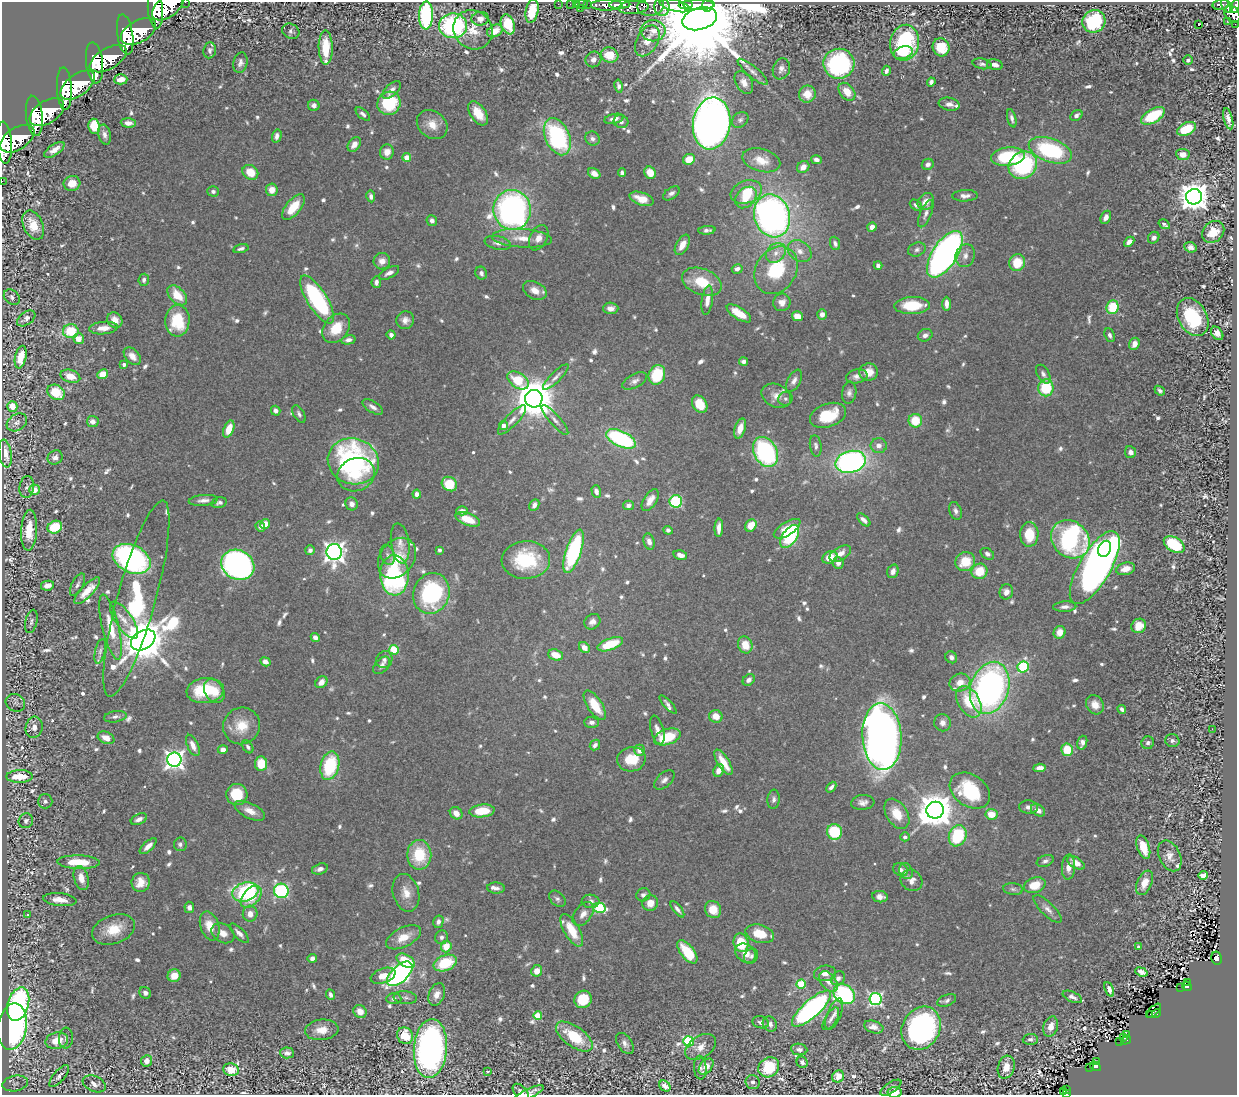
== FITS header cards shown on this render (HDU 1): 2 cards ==
NAXIS1  =                 1235
NAXIS2  =                 1093

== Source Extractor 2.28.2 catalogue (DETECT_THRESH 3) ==
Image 1235 x 1093 px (HDU 1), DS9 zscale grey, 1 PNG px = 1 image px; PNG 1239 x 1097 px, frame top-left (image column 1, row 1093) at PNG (2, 2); each listed source drawn as its Kron ellipse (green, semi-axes under 4 px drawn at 4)
Background 0.992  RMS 0.02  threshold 0.0611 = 3 sigma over >= 5 px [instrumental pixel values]
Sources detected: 860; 1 with non-positive FLUX_AUTO (blend fragments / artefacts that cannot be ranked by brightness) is neither listed nor drawn; of the other 859, the 500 brightest by FLUX_AUTO listed and drawn (359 fainter detections omitted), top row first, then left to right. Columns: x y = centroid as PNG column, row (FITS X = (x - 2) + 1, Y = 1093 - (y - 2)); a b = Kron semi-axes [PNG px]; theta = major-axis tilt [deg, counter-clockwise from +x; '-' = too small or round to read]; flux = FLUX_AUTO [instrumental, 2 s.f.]
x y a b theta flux
185 2 2 2 - 24
558 4 2 2 - 18
570 4 2 2 - 16
576 4 2 2 - 20
582 4 6 3 9 43
587 4 3 2 - 44
688 4 5 3 - 1400
607 5 16 5 0 2300
620 5 10 3 2 2200
675 5 15 6 -13 5300
697 5 18 5 2 4700
708 5 7 5 77 1000
1221 5 8 5 12 320
168 6 19 10 39 7900
651 6 13 9 9 1200
1227 6 8 4 -58 420
1235 6 7 4 65 550
634 7 15 6 4 1300
662 7 9 7 -83 2100
581 8 3 2 - 66
155 9 19 7 -86 7600
532 11 12 6 78 38
1232 14 9 7 -51 1100
426 15 14 7 88 210
480 19 9 7 10 8.9
700 19 18 11 16 48000
1094 21 12 11 - 100
1227 21 2 2 - 28
508 24 10 6 -69 44
1199 24 3 3 - 52
1235 24 2 2 - 12
453 26 14 12 1 240
473 30 20 18 -45 29
291 31 9 7 -28 4.4
495 31 8 6 27 19
653 31 12 11 - 13
138 32 19 11 30 8700
125 34 20 8 -81 7500
647 41 17 10 61 17
905 43 18 14 78 140
326 47 17 7 -89 41
941 47 9 8 - 34
210 50 8 6 83 4.6
903 53 10 6 18 17
610 55 9 7 -19 30
108 59 20 10 30 7600
593 59 8 7 - 7.5
1188 60 5 4 - 4.6
94 63 20 8 -83 7100
240 63 10 7 79 6.5
839 64 15 15 - 200
982 64 9 5 -11 4.3
995 65 8 5 -13 9.1
781 69 10 8 71 6.9
886 71 5 4 - 5.4
753 72 19 5 -40 7.9
121 79 7 5 2 16
931 82 4 4 - 5.2
744 83 12 8 -60 11
78 85 20 10 37 9200
619 86 6 4 -79 4.9
64 89 21 7 -87 7200
392 90 11 6 42 7.7
847 92 10 7 -50 20
807 94 8 8 - 20
389 103 12 11 - 93
949 104 11 6 -10 7.7
314 105 6 5 - 6.2
47 112 19 11 33 8300
478 113 14 7 -55 24
363 114 8 4 -41 4.7
1076 115 6 5 - 5.8
34 116 20 8 -83 7400
1153 116 13 6 30 72
1012 118 9 4 -75 5.2
614 119 10 4 13 7.1
1228 119 11 4 -76 8.5
740 120 9 7 42 4.7
621 122 7 6 - 4.8
128 123 7 4 -4 8
712 123 26 19 81 1200
432 125 16 13 -38 20
94 126 8 5 -82 46
1186 129 10 6 24 48
105 135 10 6 -76 7.2
277 136 6 4 75 6.5
557 137 19 12 -66 200
17 139 19 11 33 7900
592 139 7 7 - 5
4 143 21 8 -85 7600
354 144 8 5 55 10
54 150 12 5 35 11
1050 150 22 11 -19 140
387 152 7 7 - 14
1183 154 7 5 -8 15
407 157 4 4 - 28
1008 157 17 9 7 89
689 159 6 5 - 23
761 160 19 11 -16 22
816 160 5 4 - 6
928 164 6 5 - 6
1023 165 15 13 36 150
803 167 7 5 43 9.3
250 172 8 7 - 26
594 173 6 5 - 8
622 173 4 4 - 5.2
650 173 6 5 - 24
2 181 2 2 - 10
72 183 8 7 - 18
272 190 6 6 - 15
213 191 6 5 - 4.6
746 192 16 11 18 33
671 193 9 5 35 5.5
371 196 6 4 -80 5
965 196 13 5 2 7.6
746 197 12 9 44 25
1194 197 8 7 - 2400
642 199 12 6 -20 20
926 202 9 7 52 13
916 205 6 5 - 4.3
293 207 15 7 50 33
512 210 20 18 -80 470
926 214 14 5 67 6.9
772 216 22 17 -71 640
1106 217 7 5 63 8.5
432 221 5 5 - 5.8
1164 224 6 3 -31 5.1
33 225 15 9 -65 24
872 227 5 4 - 8.1
707 230 8 4 6 4.6
1213 232 12 10 43 26
522 238 30 9 -3 27
539 238 13 8 63 13
1154 238 6 5 - 4.9
1129 242 6 4 44 8.3
498 243 13 6 -12 8.4
835 243 7 5 -69 4.3
682 245 11 6 61 17
1190 247 6 5 - 6.6
241 249 8 4 15 4.4
917 250 9 6 24 5.1
800 251 13 10 -38 13
776 253 11 8 47 12
945 254 26 12 57 650
965 256 12 9 72 9.6
382 261 8 8 - 10
1017 263 8 8 - 35
878 265 4 4 - 4.8
737 269 5 4 - 6.1
776 270 25 20 57 88
389 273 11 5 28 6.2
481 273 6 5 - 4.8
144 280 6 5 - 4.4
376 282 6 4 83 4.9
702 282 21 13 -21 47
535 290 12 8 -28 15
177 295 12 7 -46 31
12 297 9 6 -43 4.5
317 299 27 10 -58 210
707 300 14 5 83 12
782 302 9 8 - 11
946 304 7 4 90 7.9
912 306 18 8 2 50
1113 307 7 6 - 55
611 308 7 6 - 8.2
739 313 14 6 -32 26
822 314 5 5 - 9.4
798 316 6 5 - 16
1193 317 20 14 -61 100
26 318 10 6 36 5.5
115 320 8 7 - 15
405 320 9 8 - 8.2
177 321 16 12 86 65
103 328 14 6 5 14
336 328 16 12 50 34
71 331 8 7 - 46
1217 333 7 5 -51 9.5
391 335 4 4 - 4.7
925 335 7 6 - 6.1
1110 335 7 5 -68 4.8
78 339 5 5 - 14
348 340 7 4 13 5.8
1134 344 6 5 - 10
132 356 10 6 -47 11
21 357 11 5 78 26
744 362 4 4 - 5.4
124 364 4 3 - 5.1
868 372 9 8 - 17
103 374 5 5 - 20
1043 374 10 6 -60 5.3
657 375 10 8 69 52
70 376 10 6 -16 20
857 376 11 7 11 7
556 377 17 5 45 6.2
518 380 12 7 -34 48
635 381 13 6 28 6.7
794 381 12 6 62 7.1
1046 388 8 8 - 66
1160 391 6 3 -41 4.2
56 392 9 7 -31 41
849 393 11 7 82 6
776 396 15 11 -26 13
534 399 9 8 - 5100
785 399 7 6 - 4.4
700 404 9 7 -57 27
12 406 5 5 - 24
373 407 11 5 -33 6.6
276 411 5 4 - 6.1
299 414 9 5 -61 4.8
828 415 19 11 20 53
512 420 19 6 46 9.3
555 420 19 5 -49 8.1
93 421 6 5 - 7.4
915 421 7 6 - 36
17 422 11 8 33 6
503 425 5 4 - 9.3
740 428 10 5 72 14
229 429 9 5 68 23
621 439 16 7 -25 190
816 446 11 5 -81 4.7
879 446 8 7 - 8
765 452 16 11 -62 210
1131 452 6 5 - 6.1
5 453 14 6 -81 15
55 457 8 6 32 6.7
353 461 26 23 -20 280
851 462 15 11 14 390
356 475 19 16 23 43
449 484 8 6 -37 45
27 487 11 7 82 5.2
34 490 5 5 - 20
596 491 6 4 -73 6.7
417 494 4 4 - 7.4
203 500 14 5 5 7.6
650 500 12 6 57 11
676 501 6 6 - 140
219 503 8 5 13 4.4
352 504 6 6 - 7.6
534 505 6 4 64 5.7
628 505 5 4 - 6.6
462 511 6 4 -2 8.4
955 511 9 6 -69 5.2
468 519 13 6 -21 29
864 520 8 4 -44 6.1
265 524 5 4 - 16
751 525 6 5 - 24
55 527 7 6 - 59
260 527 5 4 - 6.1
719 528 9 4 87 10
787 529 15 6 32 24
29 530 20 8 87 30
668 530 5 4 - 4.6
1029 534 12 9 88 34
790 536 13 7 57 120
1070 539 21 17 -44 240
649 542 8 5 -72 7.7
400 543 20 9 -82 13
1174 544 11 7 -31 89
1105 549 8 6 66 71
310 550 5 5 - 4.9
439 550 3 3 - 4.2
573 551 23 7 72 190
334 552 8 7 - 900
840 554 12 6 30 14
987 554 7 5 -34 4.5
388 555 10 7 -73 5
680 555 7 4 -13 9
830 557 8 5 25 23
397 558 22 17 52 41
132 559 20 13 -26 360
526 560 24 19 3 92
965 562 10 9 - 36
838 563 6 5 - 7.3
238 565 17 14 -29 560
1095 567 41 16 60 1000
1126 569 10 6 14 16
893 571 7 5 69 6.9
980 571 8 7 - 35
394 575 20 14 -88 220
77 585 12 5 63 5
47 586 6 5 - 8.5
87 591 17 6 46 20
1006 592 8 6 79 9
431 593 21 18 70 180
136 599 101 19 74 210
1065 607 11 5 3 6.6
124 620 22 8 -56 15
31 621 12 6 76 5.2
592 622 8 7 - 7.5
1139 626 7 7 - 23
110 627 33 8 -76 36
1060 632 6 6 - 14
315 637 5 4 - 6.2
143 640 13 9 31 6300
610 644 13 5 20 53
745 645 8 7 - 23
584 648 6 5 - 12
394 650 5 4 - 68
100 651 12 5 77 4.2
555 655 7 5 -21 23
951 657 6 5 - 5.7
384 660 9 8 - 6.1
265 662 5 4 - 7.8
382 665 10 6 48 5.8
1023 667 6 5 - 120
749 680 6 5 - 6.4
321 682 6 5 - 11
960 683 10 8 23 14
990 688 27 19 72 510
205 691 19 12 6 61
214 691 13 9 -59 28
969 702 17 10 -59 47
15 703 10 8 -27 5.1
595 705 17 7 -57 39
668 705 11 3 -48 4.6
1095 705 10 8 -55 13
1122 709 4 4 - 4.5
716 716 7 6 - 14
115 717 11 5 9 5.2
592 722 7 5 -1 5.3
942 723 8 8 - 8.4
242 726 19 18 - 33
34 727 10 8 77 9.3
1212 729 2 2 - 5.2
657 730 15 6 -75 10
667 737 14 7 19 57
882 737 33 19 -86 1800
106 738 9 5 -23 14
1172 741 7 6 - 4.2
1082 743 7 5 73 7.3
1148 743 6 6 - 4.4
193 745 11 5 -65 10
595 745 6 4 46 4.9
248 747 7 5 -57 4.2
223 750 5 4 - 7.8
639 750 5 5 - 11
1067 750 6 6 - 39
631 759 14 12 12 34
174 760 7 7 - 750
723 762 14 5 -58 25
261 764 7 6 - 32
330 766 14 9 76 86
1040 768 6 4 5 11
719 770 6 5 - 11
19 776 13 6 1 39
664 780 12 7 42 6.8
831 787 6 4 48 4.6
970 791 22 16 -35 110
237 794 10 10 - 48
774 799 9 6 84 4.9
45 801 7 7 - 4.7
863 802 12 7 5 8.3
1028 807 9 6 -3 7.1
935 810 9 8 - 3600
1038 810 8 5 -34 9.6
250 811 16 7 -26 14
482 811 13 6 5 40
456 813 7 5 -42 12
897 814 16 10 -58 29
991 814 6 5 - 23
139 819 9 5 23 7.4
26 821 7 7 - 5.6
834 832 8 7 - 73
958 836 11 8 68 87
905 837 4 4 - 6.3
180 844 7 6 - 4.4
148 846 10 4 43 9.3
1143 847 12 6 -71 29
419 855 15 12 89 59
1170 856 16 10 -64 12
1045 861 9 5 21 4.8
79 862 21 7 -2 44
1076 863 10 5 -30 15
1068 867 12 6 86 12
320 869 8 5 16 6.3
900 870 8 6 -32 6.1
906 871 8 6 -62 4.9
1203 875 5 4 - 30
81 878 12 7 -75 15
911 880 11 10 - 12
141 882 9 9 - 16
1144 883 13 7 65 19
1035 885 11 7 17 29
496 888 9 5 -4 5.7
1013 889 10 6 -7 4.2
281 891 7 7 - 200
245 892 13 9 17 140
406 893 19 13 -74 20
643 895 7 6 - 4.6
251 897 13 8 48 37
880 897 8 5 -8 7.6
557 899 9 6 -44 4.5
60 900 17 6 -6 16
590 901 9 7 -3 5.7
650 903 8 7 - 15
189 907 5 5 - 5.6
599 908 6 5 - 100
677 909 10 4 -52 5.4
713 909 9 8 - 24
1047 909 18 6 -44 8.7
27 914 3 3 - 4.9
250 914 8 7 - 11
583 914 14 8 53 11
438 922 6 5 - 5.9
210 926 15 9 -72 23
113 929 22 14 19 36
572 930 18 7 -60 33
223 933 12 9 -31 12
239 933 12 5 -46 7.6
760 934 14 9 -16 34
403 937 19 9 26 22
442 937 7 6 - 4.8
741 943 9 7 -74 50
446 946 6 5 - 24
1138 947 4 3 - 5.7
687 952 14 6 -52 53
746 953 11 8 -38 17
751 956 8 6 55 5.4
312 958 4 4 - 5.9
1217 958 6 5 - 110
406 961 10 6 -31 37
445 963 12 7 22 60
537 971 6 5 - 13
1141 972 6 4 -21 7.7
825 973 11 8 7 9.8
400 974 16 8 44 460
174 976 6 6 - 18
383 976 13 7 20 22
838 978 7 6 - 6.5
828 981 12 7 -52 12
1188 982 3 2 - 29
801 984 5 4 - 77
1187 986 5 4 - 120
1181 987 2 2 - 9.5
1109 989 8 4 -67 8.4
145 993 6 5 - 4.6
844 994 11 9 -35 180
331 995 6 4 -67 4.5
437 995 12 7 68 11
1072 997 10 5 -24 5.2
405 998 12 6 -6 5
394 999 7 5 0 5
583 999 9 8 - 41
875 999 6 6 - 300
947 1000 10 5 22 4.2
18 1004 17 10 73 250
811 1009 25 8 42 370
360 1011 7 6 - 13
1154 1011 9 3 45 30
834 1014 16 7 67 7.6
1150 1014 2 2 - 9.1
1156 1014 5 4 - 120
538 1016 4 4 - 51
831 1019 13 6 59 5.7
761 1022 8 6 -16 5.1
770 1024 8 7 - 6.8
12 1027 23 14 81 510
874 1027 10 6 -17 9.2
1051 1027 10 7 71 13
921 1028 22 18 59 330
322 1030 17 10 5 19
1126 1035 3 3 - 14
405 1036 8 7 - 39
574 1037 21 10 -36 59
66 1038 10 7 86 4.6
1124 1038 4 3 - 30
1030 1039 7 5 3 4.4
1126 1040 5 3 - 47
57 1041 11 8 13 30
688 1041 5 5 - 110
1120 1041 2 2 - 11
625 1043 12 7 -56 6.5
701 1047 17 10 33 15
430 1048 29 16 85 500
799 1049 8 5 -8 5.4
287 1053 7 5 -3 5.3
146 1061 6 5 - 10
802 1062 6 5 - 4.5
1096 1062 3 3 - 18
1095 1066 6 4 -31 130
706 1067 9 6 51 14
769 1067 11 9 37 60
1006 1067 12 8 74 16
1090 1067 2 2 - 9.3
700 1068 12 6 -85 5.4
231 1070 8 6 -12 26
488 1071 4 3 - 5.9
59 1076 13 5 49 6.3
838 1076 6 5 - 19
753 1082 7 7 - 5.1
15 1083 13 7 10 6
94 1084 12 7 -22 7.6
665 1086 6 5 - 12
891 1088 12 5 34 4.2
1067 1089 3 3 - 22
521 1092 10 6 -47 6
895 1092 7 5 6 18
1064 1092 4 3 - 22
529 1093 16 4 25 7.8
1066 1094 3 3 - 37
At the frame edge (FLAGS 8, measured only in part): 11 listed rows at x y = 185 2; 168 6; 1235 6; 155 9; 1235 24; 4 143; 2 181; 521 1092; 895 1092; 529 1093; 1066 1094
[359 fainter detections neither listed nor drawn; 1 non-positive-flux detection neither listed nor drawn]